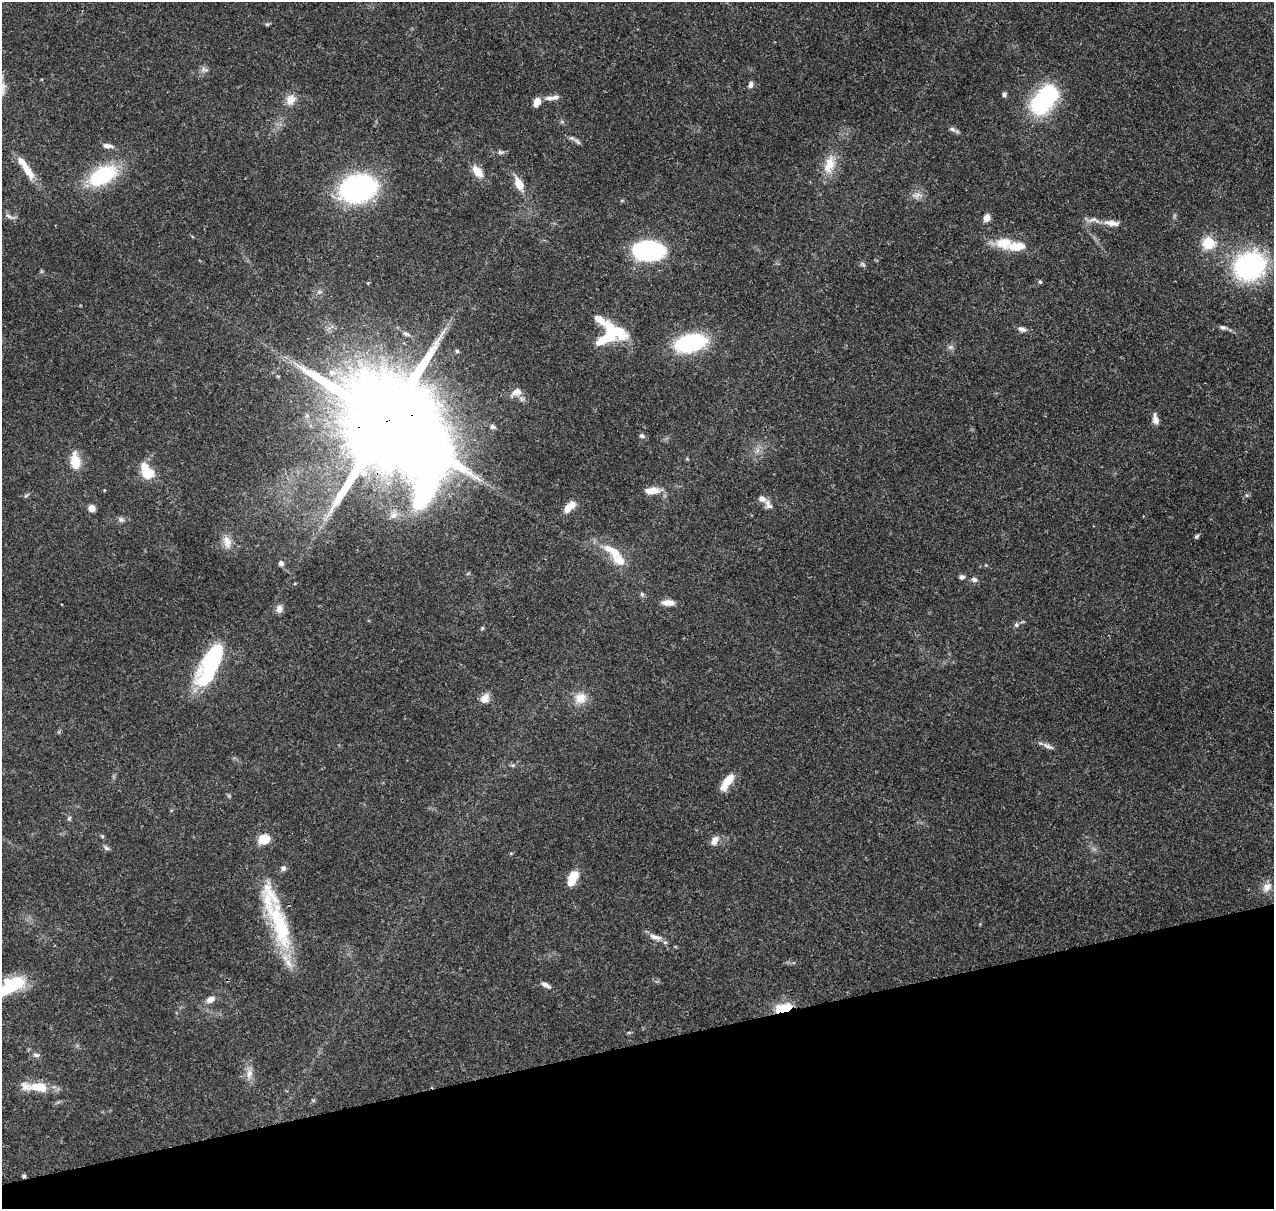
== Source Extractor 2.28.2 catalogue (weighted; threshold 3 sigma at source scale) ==
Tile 14 of 4 x 4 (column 2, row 4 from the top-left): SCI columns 1392-2663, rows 133-1339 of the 5324 x 5041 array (HDU 1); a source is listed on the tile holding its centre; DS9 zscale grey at full resolution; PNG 1276 x 1211 px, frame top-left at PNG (2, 2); no overlay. Shown black and unused: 14% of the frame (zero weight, under 3 of 4 exposures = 8% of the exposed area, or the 3 px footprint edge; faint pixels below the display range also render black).
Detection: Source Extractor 2.28.2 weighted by HDU 2 'WHT'; one run over the whole footprint, this tile lists its part. Background 0.0657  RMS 0.0032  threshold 0.0144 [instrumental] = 3 sigma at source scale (4.5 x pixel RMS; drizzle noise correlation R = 1.50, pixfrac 1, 0.0396/0.0396 arcsec/px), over >= 5 px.
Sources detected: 107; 5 inside a brighter object's white glare — not listed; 11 inside a brighter listed object's ellipse — not listed separately; the other 91 listed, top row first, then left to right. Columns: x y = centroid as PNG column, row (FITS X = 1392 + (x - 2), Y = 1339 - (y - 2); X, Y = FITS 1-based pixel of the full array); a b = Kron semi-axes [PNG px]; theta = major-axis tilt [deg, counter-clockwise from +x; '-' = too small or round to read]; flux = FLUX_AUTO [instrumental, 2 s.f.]
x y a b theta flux
267 24 6 5 - 0.46
204 70 12 6 -8 1.2
751 85 9 6 74 1.2
1004 94 6 5 - 0.75
1048 95 20 19 - 25
552 98 20 6 8 2.3
290 100 15 12 75 3.5
537 102 9 6 65 3.8
562 122 6 4 -19 0.5
952 129 11 6 -25 1.1
577 141 14 4 -39 1
107 146 12 6 -7 1.9
500 152 11 5 8 0.93
829 164 29 14 72 6.8
27 170 29 10 -58 5.4
478 172 15 9 -50 4.3
103 175 34 19 28 24
519 184 16 9 -65 4.7
358 188 24 17 16 96
916 195 14 9 17 2.2
10 217 16 5 -23 1.2
987 218 8 6 64 2.4
1112 223 21 7 -8 2.9
1003 243 28 15 0 7.5
1208 243 6 6 - 33
647 251 26 16 0 56
863 264 8 5 -26 0.67
1249 266 30 25 32 56
41 271 6 4 -89 0.44
1040 282 5 5 - 0.47
368 283 4 3 - 0.36
319 292 7 6 - 0.82
600 320 22 9 -38 3.8
1223 327 8 6 -12 1
1022 329 11 7 -16 1.4
610 332 23 11 85 13
691 343 27 15 13 38
950 347 8 6 1 0.94
457 351 5 5 - 0.57
516 392 15 9 28 2.7
1155 419 12 6 -81 2.3
387 422 44 33 -20 7800
492 427 6 6 - 0.78
642 436 8 6 -19 0.82
687 459 4 4 - 0.34
75 461 22 11 -83 6.3
148 474 14 12 -8 6.9
651 491 17 8 6 4.1
26 495 9 4 38 0.51
1247 495 6 4 17 0.53
762 499 9 7 -26 1.8
570 506 17 8 45 3.7
92 508 5 5 - 3.4
121 519 9 7 -3 1.1
1197 536 6 5 - 0.57
227 542 19 11 -75 3.4
612 551 31 11 -31 7.3
281 563 7 6 - 1.1
962 577 6 5 - 1
974 580 8 6 -19 1.2
642 594 7 5 -68 0.66
668 603 16 7 -3 2.8
279 609 11 8 82 1.8
1016 625 7 5 76 0.77
482 628 6 4 57 0.41
212 657 49 22 62 28
485 698 11 9 51 3
580 698 17 15 24 4.8
1048 746 17 6 -24 1.6
513 765 6 4 18 0.5
727 781 17 9 49 5.8
229 796 5 5 - 0.41
69 818 7 5 68 0.55
102 836 5 4 - 0.42
264 839 11 9 24 6.3
715 840 13 8 62 2
106 848 10 5 -38 0.79
283 868 7 7 - 1.1
573 876 12 10 62 5.8
1267 887 15 11 53 2.9
280 925 76 20 -74 30
655 937 21 7 -17 2.4
546 985 14 5 -32 1.4
11 986 35 15 35 19
210 999 12 7 30 2.3
784 1009 14 7 5 17
36 1055 10 6 -5 1
249 1074 17 8 83 2.7
39 1087 19 10 -5 8.3
313 1100 6 3 -19 0.35
24 1176 5 4 - 0.63
Overlapping masked pixels (flux is a lower limit): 5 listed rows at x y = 387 422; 92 508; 280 925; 784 1009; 24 1176
Isophote crosses this tile's border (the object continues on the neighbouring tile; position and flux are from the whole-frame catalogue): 1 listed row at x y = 11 986